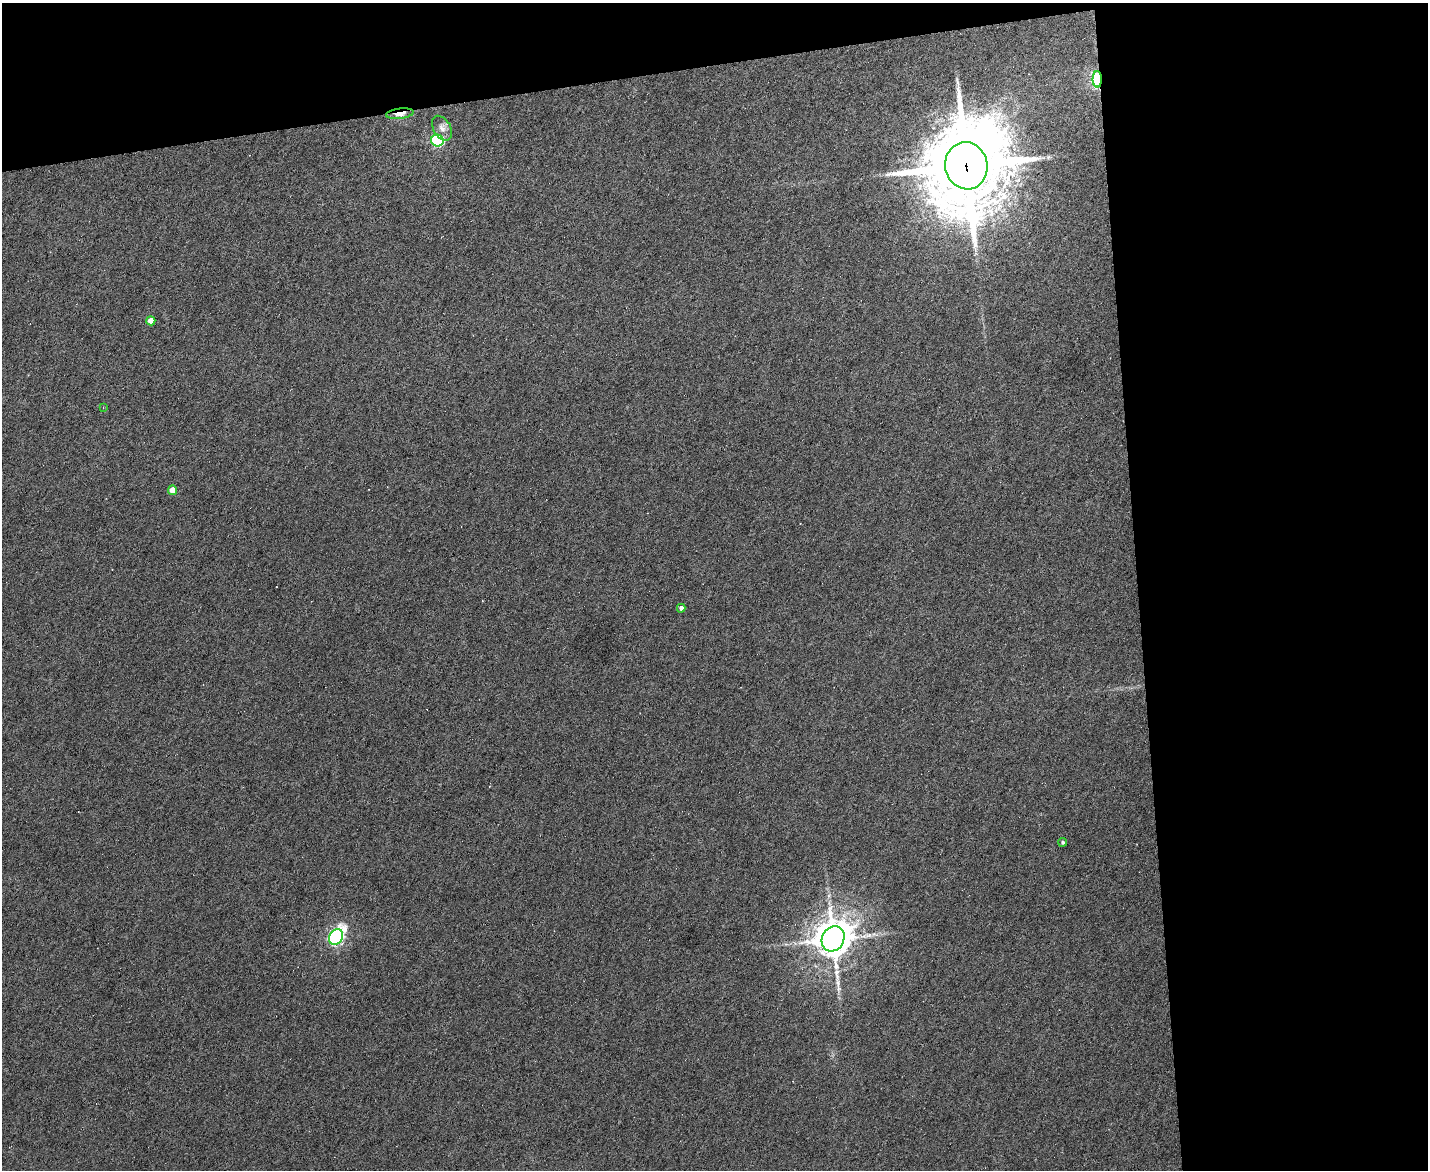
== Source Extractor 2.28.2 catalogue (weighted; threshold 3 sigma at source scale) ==
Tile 3 of 3 x 4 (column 3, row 1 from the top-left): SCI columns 3092-4517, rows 3504-4671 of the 4649 x 4671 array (HDU 1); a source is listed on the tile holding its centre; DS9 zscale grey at full resolution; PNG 1430 x 1172 px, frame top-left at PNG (2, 3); each listed source drawn as its Kron ellipse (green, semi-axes under 4 px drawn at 4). Shown black and unused: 26% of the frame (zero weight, under 4 of 8 exposures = <1% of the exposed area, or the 3 px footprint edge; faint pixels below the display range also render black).
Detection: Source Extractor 2.28.2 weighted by HDU 2 'WHT'; one run over the whole footprint, this tile lists its part. Background 0.00302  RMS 0.004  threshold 0.0164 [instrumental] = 3 sigma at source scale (4.09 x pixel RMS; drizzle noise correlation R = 1.36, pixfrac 0.8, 0.05/0.05 arcsec/px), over >= 5 px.
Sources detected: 16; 3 cosmic-ray / hot-pixel residue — neither listed nor drawn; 1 inside a brighter listed object's ellipse — not listed separately; the other 12 listed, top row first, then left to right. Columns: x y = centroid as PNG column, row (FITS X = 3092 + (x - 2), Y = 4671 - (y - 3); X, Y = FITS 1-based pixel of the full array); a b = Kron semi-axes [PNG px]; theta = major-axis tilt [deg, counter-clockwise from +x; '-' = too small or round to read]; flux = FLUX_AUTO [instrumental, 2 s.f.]
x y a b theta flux
1097 79 8 4 -89 64
400 114 14 5 7 4.6
442 128 13 8 -59 2.4
437 140 6 6 - 58
966 166 24 21 -78 3900
151 321 4 4 - 4.5
103 408 4 2 - 0.26
173 490 4 4 - 4.8
681 608 4 4 - 1.3
1063 842 4 4 - 0.61
336 937 8 6 57 98
833 939 13 11 62 970
Overlapping masked pixels (flux is a lower limit): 3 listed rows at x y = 1097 79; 400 114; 966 166